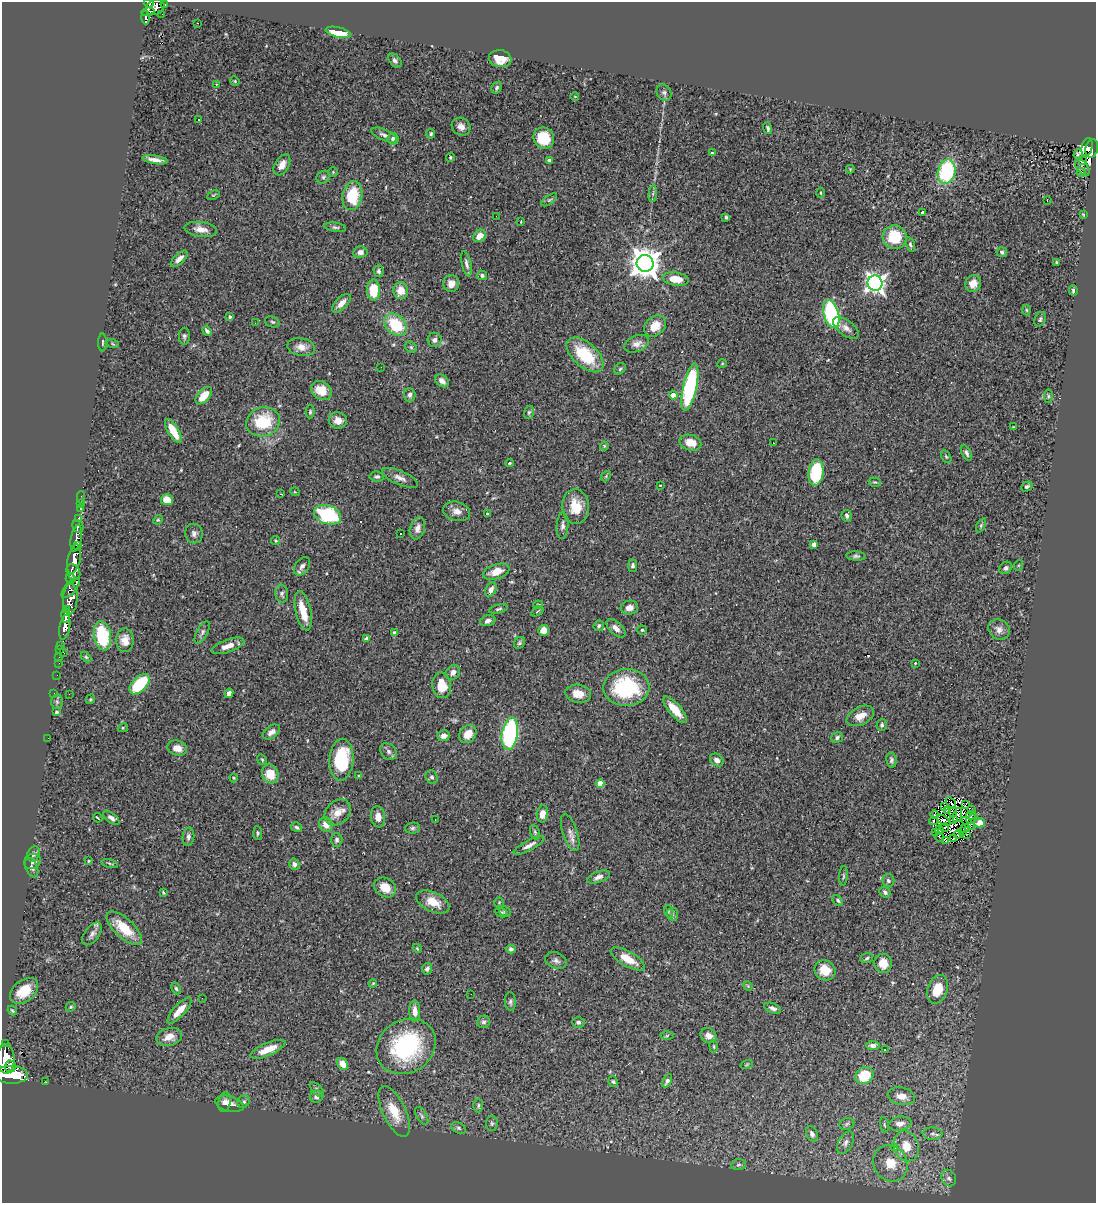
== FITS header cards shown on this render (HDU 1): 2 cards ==
NAXIS1  =                 1094
NAXIS2  =                 1201

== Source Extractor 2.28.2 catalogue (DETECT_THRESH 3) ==
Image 1094 x 1201 px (HDU 1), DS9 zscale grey, 1 PNG px = 1 image px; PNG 1098 x 1205 px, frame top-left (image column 1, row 1201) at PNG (2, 2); each listed source drawn as its Kron ellipse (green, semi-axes under 4 px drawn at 4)
Background 0.833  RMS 0.053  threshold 0.159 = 3 sigma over >= 5 px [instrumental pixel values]
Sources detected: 345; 8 with non-positive FLUX_AUTO (blend fragments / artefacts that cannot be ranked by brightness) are neither listed nor drawn; the other 337 listed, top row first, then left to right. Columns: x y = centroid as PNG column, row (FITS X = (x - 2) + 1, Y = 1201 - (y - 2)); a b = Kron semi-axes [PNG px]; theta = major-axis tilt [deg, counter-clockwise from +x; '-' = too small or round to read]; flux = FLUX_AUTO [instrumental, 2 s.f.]
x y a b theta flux
149 3 5 4 - 400
165 4 3 2 - 32
155 7 10 7 25 680
148 12 6 4 7 240
162 14 2 2 - 7.2
145 17 7 4 -87 190
198 23 2 2 - 2.2
338 32 13 5 -13 97
500 59 11 8 -8 48
395 61 8 5 -50 11
235 81 5 4 - 4
216 84 3 2 - 6
497 88 6 4 60 7.7
664 93 8 7 - 9.6
575 97 4 3 - 2.4
199 120 3 2 - 4.1
461 127 10 8 -37 20
768 128 6 4 -72 7
431 134 5 4 - 5.2
384 135 14 5 -23 15
544 138 11 10 - 110
393 139 6 5 - 12
1087 147 9 5 77 60
1092 148 9 6 78 280
712 153 4 3 - 3.6
1078 154 5 3 - 3.2
450 157 5 4 - 4.8
155 160 12 4 -9 23
549 160 4 3 - 7.9
1082 161 4 2 - 8
282 165 11 7 60 28
1082 167 10 5 -53 4.6
850 169 4 4 - 3.1
333 172 5 5 - 3.7
947 172 12 8 76 330
1081 173 5 2 - 2.8
323 177 7 6 - 7.2
821 193 5 3 - 3.9
653 194 8 3 84 6.4
213 195 6 4 23 4.3
352 196 14 10 79 140
549 200 9 4 35 6.4
1047 200 4 2 - 7.9
922 213 3 3 - 11
1083 214 3 3 - 3
496 216 2 2 - 2.6
726 217 3 3 - 5.4
521 222 3 2 - 2.4
335 227 11 4 -8 8.4
201 229 16 7 -8 35
480 236 7 5 40 41
895 237 12 12 - 140
910 245 7 4 -75 6.5
360 252 7 6 - 14
1002 252 5 5 - 6.8
179 259 10 5 42 18
1057 262 4 3 - 3.5
645 263 8 8 - 5500
466 264 13 4 -77 12
379 271 6 5 - 7.3
482 275 5 4 - 8.7
676 279 13 6 -8 57
451 283 8 8 - 23
875 283 7 7 - 1800
973 284 8 7 - 38
374 290 10 6 -88 100
401 291 8 7 - 41
1073 291 5 3 - 7
341 303 12 6 45 27
1026 310 5 3 - 3.9
831 314 14 7 -75 400
230 317 4 3 - 9.7
1040 319 7 5 67 7.9
272 322 7 5 -21 6
255 323 2 2 - 1.6
395 325 13 9 -44 160
655 326 12 9 42 53
846 328 15 7 -36 21
207 331 5 3 - 8.1
184 336 8 5 89 8.4
434 340 7 7 - 14
102 342 9 3 90 4.9
113 344 6 3 -19 4.4
637 344 13 8 22 23
301 347 14 9 -11 29
411 347 6 5 - 6
585 355 22 12 -42 170
722 364 5 3 - 2.9
381 367 2 2 - 3.1
620 369 6 5 - 6.1
442 381 8 5 -39 21
690 387 24 7 77 480
321 390 11 8 -34 53
410 395 7 6 - 11
673 395 4 4 - 46
204 396 10 6 49 70
1048 396 7 3 83 4.4
310 412 6 4 88 6.4
529 412 7 5 72 6.3
338 420 9 8 - 30
263 422 17 14 19 160
1013 427 3 2 - 2.9
173 431 13 5 -60 71
690 443 11 7 -15 48
774 443 2 2 - 2.2
604 446 4 4 - 3.8
966 453 8 4 -64 10
946 456 7 4 -63 5
510 463 4 3 - 5
816 473 13 7 83 220
377 476 7 5 -5 8.3
606 476 6 4 49 5.2
400 478 19 7 -23 23
875 482 6 4 -16 4.7
660 485 3 2 - 2.2
1027 487 6 4 30 6.8
295 492 5 3 - 2.6
281 494 3 2 - 2.2
81 497 6 2 89 11
167 500 6 5 - 55
80 504 3 2 - 7
575 506 17 13 -87 71
81 508 3 3 - 54
457 511 14 9 -15 24
487 514 3 2 - 4.6
327 515 14 9 -17 280
847 516 6 5 - 8.8
79 518 4 3 - 300
158 520 5 4 - 4.3
981 525 7 4 64 5.1
78 526 6 5 - 320
562 526 13 6 87 14
417 528 11 7 73 24
194 533 10 8 -80 15
400 534 3 2 - 3.6
76 538 13 5 80 1000
276 541 4 4 - 3.6
814 544 4 4 - 19
77 546 3 2 - 230
856 556 10 4 -4 8.2
74 559 15 6 77 3000
1019 565 5 3 - 4
302 566 10 6 55 15
633 566 6 4 90 9.5
1005 568 7 5 40 9.8
73 572 8 6 -59 1100
496 572 14 7 18 46
71 578 5 3 - 230
71 588 12 5 49 640
491 590 7 5 65 18
282 594 9 6 -82 10
70 599 15 7 87 890
538 605 5 3 - 3.9
629 608 9 7 9 25
67 609 3 3 - 260
498 609 9 4 13 7.1
303 611 20 7 -77 79
537 611 7 2 36 3.1
66 616 7 4 -85 990
488 621 8 5 17 13
599 625 5 5 - 6.4
65 627 13 5 79 1200
616 628 12 6 -43 22
999 629 11 9 -34 22
544 630 5 5 - 34
642 630 5 4 - 4.9
202 632 12 5 62 12
395 633 4 4 - 8.1
102 636 14 8 -80 210
367 638 4 4 - 29
125 640 12 9 88 37
519 643 6 5 - 6.4
61 646 2 2 - 9.9
228 646 17 6 19 36
60 649 3 3 - 14
64 653 3 2 - 65
59 657 2 2 - 15
86 657 6 4 -45 4.8
59 663 2 2 - 15
915 663 3 2 - 3.2
453 672 8 6 47 21
57 675 2 2 - 8.3
140 684 12 7 45 180
442 685 13 9 -82 77
626 687 23 18 2 310
54 693 2 2 - 5.4
229 693 5 4 - 17
69 694 2 2 - 1.7
578 694 13 9 -9 41
90 699 5 4 - 3.7
57 702 7 6 - 7.9
675 710 17 6 -49 54
57 712 4 4 - 6.8
860 716 15 8 27 37
882 725 6 5 - 7.2
123 728 5 4 - 3.8
271 732 9 6 34 18
468 734 10 8 51 51
510 734 16 8 82 600
443 736 6 5 - 18
837 737 6 5 - 7.1
48 738 2 2 - 49
177 748 10 7 -17 29
389 751 9 7 -47 12
262 760 6 4 -54 4.1
341 760 21 12 86 210
717 760 7 6 - 20
891 760 8 5 -82 8.6
270 774 9 8 - 71
359 776 4 4 - 4.3
432 777 7 6 - 8.5
234 778 4 4 - 3.3
600 784 4 4 - 61
951 803 6 2 -55 3.2
966 804 3 2 - 270
945 807 3 2 - 2.8
971 810 2 2 - 35
947 811 3 2 - 2.4
338 812 15 11 45 40
953 812 5 2 - 2.2
542 814 8 5 82 27
935 815 4 2 - 3.5
958 815 7 3 73 1.6
971 815 5 3 - 9.2
378 817 11 7 -83 30
98 818 5 2 - 3.9
111 818 9 5 -38 14
971 819 5 3 - 5.9
435 820 2 2 - 2
944 820 8 4 -36 12
953 820 3 2 - 9.9
933 821 4 2 - 11
968 823 8 2 -41 5.9
980 823 5 4 - 31
326 825 7 6 - 32
297 827 6 4 -33 7.4
412 828 7 5 4 6.9
944 828 4 2 - 1.4
965 828 5 2 - 4.6
940 830 5 3 - 1.5
535 832 7 4 -69 5.7
570 832 19 7 -72 23
936 832 3 2 - 3
962 832 3 2 - 1.3
258 833 7 4 -86 5.3
958 834 4 3 - 5.2
966 834 3 2 - 5.5
188 837 9 6 84 12
939 837 4 3 - 4.6
953 839 3 2 - 2.4
337 840 7 6 - 9.5
945 841 4 2 - 2
529 845 17 5 28 20
33 854 8 6 64 9.2
33 861 8 7 - 11
89 861 3 3 - 3.1
110 864 8 3 -15 4.8
294 864 5 5 - 14
32 868 10 6 -66 10
843 876 10 4 85 6
598 877 12 5 21 16
888 881 6 6 - 8.5
385 887 12 9 -31 47
885 892 6 5 - 9.8
163 893 4 3 - 4.1
838 900 6 4 -47 5.5
433 902 18 9 -24 57
499 902 5 4 - 3.9
505 911 6 5 - 5.8
668 911 6 4 -73 4.9
501 913 6 4 -26 5.8
672 914 6 6 - 7.4
124 928 22 9 -42 95
92 934 13 7 53 17
417 948 5 3 - 3.2
511 949 5 4 - 8.6
867 958 6 5 - 6.9
628 959 19 7 -30 63
556 960 11 7 -23 15
883 963 9 8 - 46
427 969 6 5 - 11
825 970 11 9 -37 54
373 983 4 3 - 2.9
748 986 5 4 - 3.2
176 988 6 4 -63 5.6
937 989 15 10 73 78
24 991 16 10 39 85
471 994 2 2 - 2.1
202 998 2 2 - 19
510 1002 9 5 -87 9.9
71 1007 5 4 - 5.7
773 1008 9 5 -22 13
179 1010 17 6 48 47
12 1011 5 3 - 4.8
415 1011 10 5 -88 28
483 1022 6 6 - 9.4
578 1022 6 5 - 9.4
667 1036 6 4 4 5.3
708 1036 8 7 - 21
169 1037 13 9 13 39
5 1044 3 3 - 82
406 1046 31 26 33 410
714 1046 6 3 -82 4
873 1046 6 4 -7 14
268 1049 19 6 23 59
885 1050 3 2 - 4.7
6 1059 15 8 -90 3400
343 1064 6 5 - 41
747 1064 6 4 20 3.4
10 1066 6 5 - 920
11 1075 16 9 0 6400
864 1076 9 8 - 110
613 1081 6 4 -57 5.5
667 1081 7 4 61 11
46 1082 3 2 - 9.3
317 1089 9 4 -47 8
901 1096 13 8 -11 33
316 1097 6 6 - 16
225 1102 10 6 80 12
243 1102 7 5 40 8
230 1104 15 7 -14 25
478 1105 7 5 89 6.6
394 1111 27 11 -65 81
422 1116 10 5 -61 8.8
492 1123 8 6 -89 7.1
847 1124 8 5 23 7.8
900 1124 11 7 9 23
884 1125 8 4 -81 5.7
458 1128 8 5 -27 8.1
812 1134 8 5 -67 14
932 1134 10 6 -4 13
846 1143 12 7 59 17
906 1146 15 12 -74 64
895 1148 4 3 - 43
890 1163 19 16 -59 78
739 1165 7 5 3 7.4
949 1178 8 7 - 14
At the frame edge (FLAGS 8, measured only in part): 3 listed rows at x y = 149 3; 6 1059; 11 1075
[8 non-positive-flux detections neither listed nor drawn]